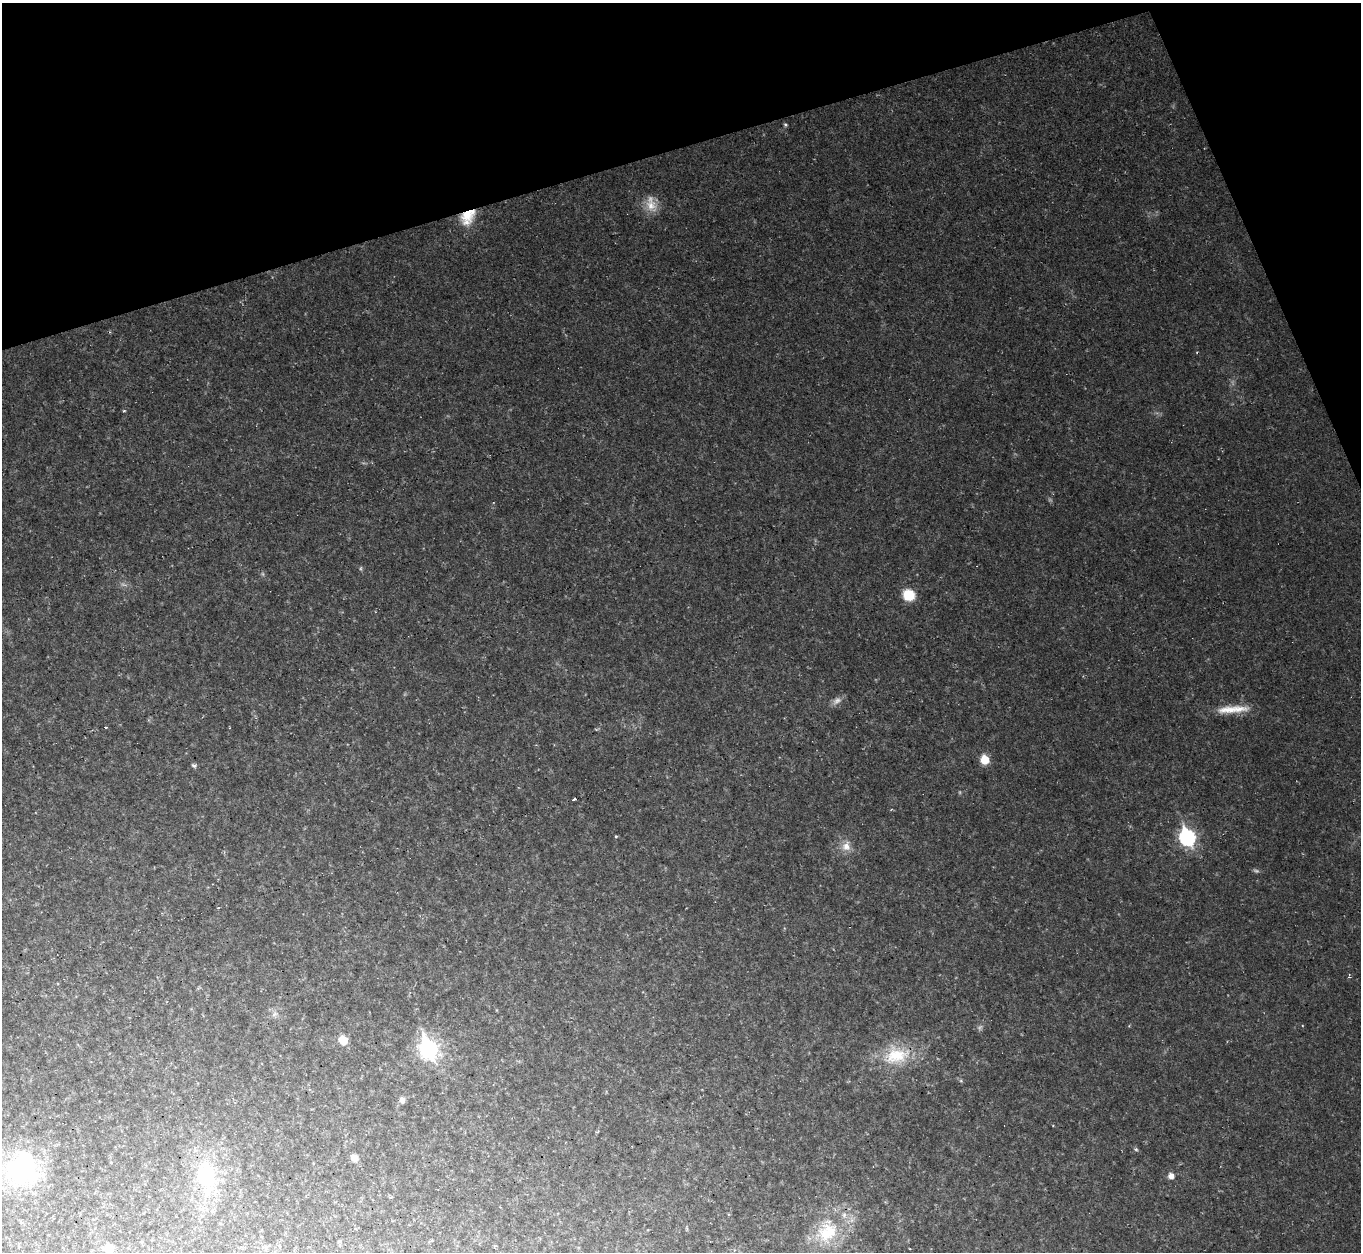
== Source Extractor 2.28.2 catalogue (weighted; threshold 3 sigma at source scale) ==
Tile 3 of 4 x 4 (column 3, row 1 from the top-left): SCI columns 2717-4075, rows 3897-5146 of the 5433 x 5419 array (HDU 1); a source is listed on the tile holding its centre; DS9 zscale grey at full resolution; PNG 1363 x 1254 px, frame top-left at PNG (2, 3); no overlay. Shown black and unused: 15% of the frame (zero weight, under 2 of 3 exposures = <1% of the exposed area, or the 3 px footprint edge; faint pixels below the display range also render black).
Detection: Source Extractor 2.28.2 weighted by HDU 2 'WHT'; one run over the whole footprint, this tile lists its part. Background 0.0461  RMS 0.0073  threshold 0.0328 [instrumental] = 3 sigma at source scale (4.5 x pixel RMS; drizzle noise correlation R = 1.50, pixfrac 1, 0.05/0.05 arcsec/px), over >= 5 px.
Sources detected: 37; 7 too faint to see at this stretch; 2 cosmic-ray / hot-pixel residue — not listed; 2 inside a brighter listed object's ellipse — not listed separately; the other 26 listed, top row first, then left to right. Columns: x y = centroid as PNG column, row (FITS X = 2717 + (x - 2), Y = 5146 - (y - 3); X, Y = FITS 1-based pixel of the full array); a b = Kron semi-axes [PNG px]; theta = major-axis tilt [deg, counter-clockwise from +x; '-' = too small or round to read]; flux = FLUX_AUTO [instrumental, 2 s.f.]
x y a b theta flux
785 125 5 4 - 1
651 206 20 16 -46 12
468 215 23 15 36 18
909 595 12 11 - 18
1232 709 44 10 5 17
105 727 3 3 - 2.2
985 760 7 7 - 17
194 766 6 4 -1 1.8
574 799 3 3 - 2.4
616 836 4 3 - 0.72
1187 837 10 7 -68 140
846 846 15 12 76 8
274 1014 9 6 27 2.6
343 1040 6 6 - 19
428 1049 10 8 -67 270
896 1055 38 26 11 39
961 1081 6 4 -18 1
402 1100 8 6 -79 2.9
1136 1149 6 4 -2 1
354 1158 8 7 - 5.5
22 1170 43 39 76 88
1171 1176 7 6 - 4.6
206 1177 38 23 -79 64
827 1232 39 30 51 49
339 1241 5 4 - 0.9
109 1249 8 7 - 11
Overlapping masked pixels (flux is a lower limit): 1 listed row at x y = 468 215
Isophote crosses this tile's border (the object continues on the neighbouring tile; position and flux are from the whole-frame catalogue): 2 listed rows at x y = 22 1170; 109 1249
Unlisted compact peaks at least as high as the median listed source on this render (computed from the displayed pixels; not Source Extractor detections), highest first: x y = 124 411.